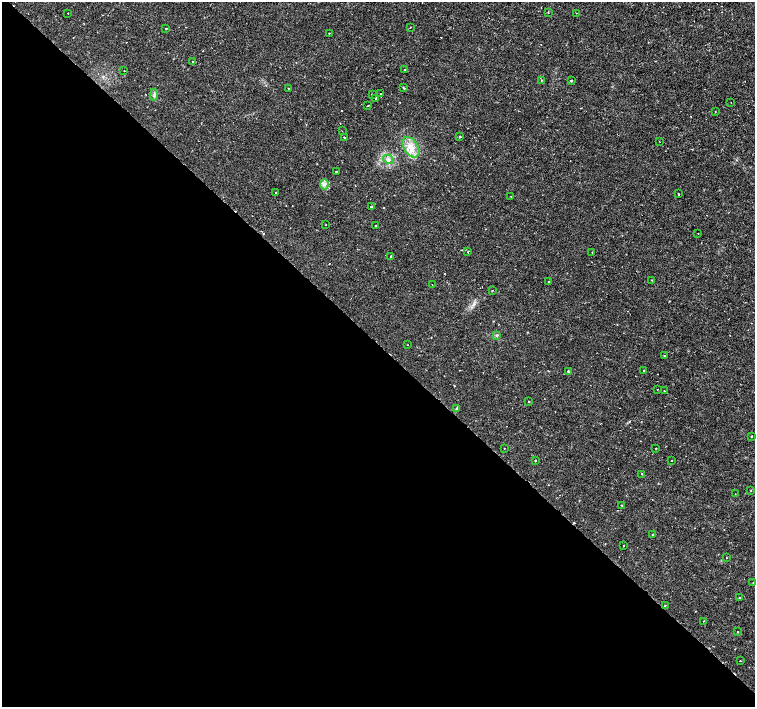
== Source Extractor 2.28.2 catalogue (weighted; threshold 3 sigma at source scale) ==
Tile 14 of 4 x 4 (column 2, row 4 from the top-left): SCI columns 1509-3014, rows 165-1573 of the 6041 x 6034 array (HDU 1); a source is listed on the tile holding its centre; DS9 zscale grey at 2 x 2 block average (1 PNG px = mean of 2 x 2 image px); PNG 757 x 709 px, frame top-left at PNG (2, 2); each listed source drawn as its Kron ellipse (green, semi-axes under 4 px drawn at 4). Shown black and unused: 51% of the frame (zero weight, under 2 of 3 exposures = <1% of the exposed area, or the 3 px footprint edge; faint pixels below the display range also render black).
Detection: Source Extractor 2.28.2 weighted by HDU 2 'WHT'; one run over the whole footprint, this tile lists its part. Background 0.00334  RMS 0.0011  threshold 0.00482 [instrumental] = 3 sigma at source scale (4.5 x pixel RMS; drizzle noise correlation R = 1.50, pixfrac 1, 0.0396/0.0396 arcsec/px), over >= 5 px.
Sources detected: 73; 3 cosmic-ray / hot-pixel residue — neither listed nor drawn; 1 inside a brighter listed object's ellipse — not listed separately; the other 69 listed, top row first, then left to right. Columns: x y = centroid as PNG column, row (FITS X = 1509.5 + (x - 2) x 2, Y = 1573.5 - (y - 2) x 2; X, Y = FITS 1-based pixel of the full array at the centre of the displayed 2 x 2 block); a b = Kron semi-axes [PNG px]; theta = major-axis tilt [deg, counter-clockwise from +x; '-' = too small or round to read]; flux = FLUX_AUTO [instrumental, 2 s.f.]
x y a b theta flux
548 12 3 2 - 0.12
68 13 2 2 - 0.13
576 13 2 2 - 0.074
410 27 2 2 - 0.14
166 28 2 2 - 0.51
329 33 2 2 - 0.17
192 62 2 2 - 0.17
124 70 2 2 - 0.12
405 70 2 2 - 0.52
541 80 2 2 - 0.15
571 81 2 2 - 0.9
403 87 3 2 - 0.16
288 88 2 2 - 0.25
381 93 2 2 - 0.22
372 94 2 2 - 0.18
154 95 6 2 85 0.36
376 98 2 2 - 0.37
731 102 2 2 - 0.1
368 106 2 2 - 0.14
715 112 2 2 - 0.094
342 131 2 2 - 0.23
460 137 2 2 - 0.83
344 138 3 2 - 0.79
659 141 2 2 - 0.092
411 147 11 7 -57 2.6
388 159 6 4 -30 0.74
336 171 2 2 - 0.39
324 184 5 3 - 0.57
276 193 2 2 - 0.49
678 194 2 2 - 0.15
511 196 2 2 - 0.41
371 206 2 2 - 0.21
326 225 2 2 - 0.1
376 225 2 2 - 0.23
698 233 2 2 - 0.44
468 252 2 2 - 0.22
592 252 2 2 - 0.084
390 256 2 2 - 0.48
652 280 2 2 - 0.12
548 282 2 2 - 0.27
432 285 2 2 - 0.18
492 290 2 2 - 0.17
497 335 3 2 - 0.4
408 345 2 2 - 0.082
664 356 2 2 - 0.24
643 370 2 2 - 0.37
568 371 2 2 - 0.36
658 389 2 2 - 0.13
664 391 2 2 - 0.2
528 401 2 2 - 0.36
456 409 3 2 - 0.21
751 436 2 2 - 0.15
504 448 2 2 - 0.15
656 448 2 2 - 0.2
672 460 2 2 - 0.24
535 461 2 2 - 0.36
642 474 2 2 - 0.22
750 491 2 2 - 0.13
735 494 2 2 - 0.099
622 505 2 2 - 0.18
653 535 2 2 - 0.097
624 546 2 2 - 0.16
726 558 2 2 - 0.23
753 583 2 2 - 0.11
739 598 3 2 - 0.27
665 605 2 2 - 0.21
704 621 2 2 - 0.12
738 631 2 2 - 0.13
740 661 2 2 - 0.13
Diffuse or blended objects may show on this block-average render without a row.